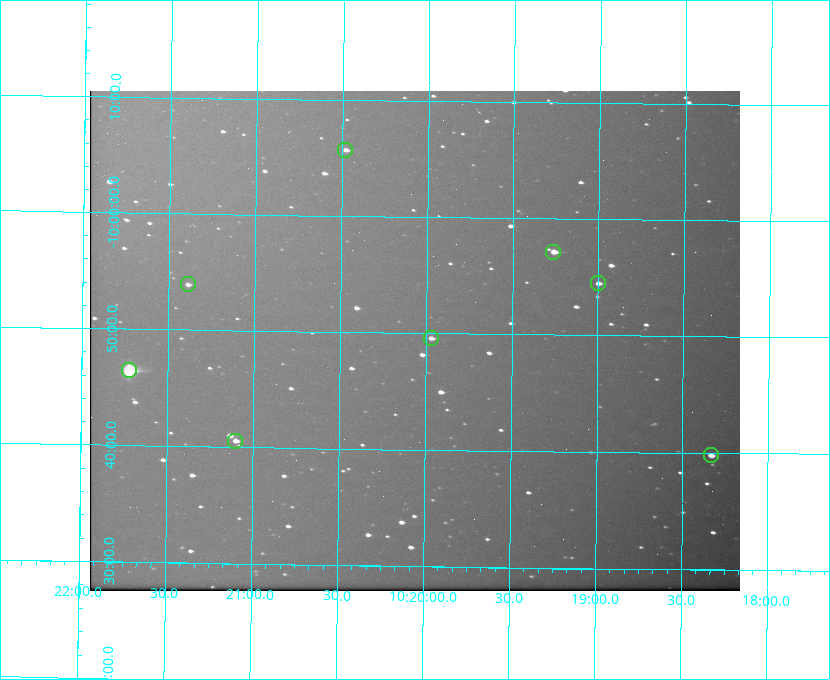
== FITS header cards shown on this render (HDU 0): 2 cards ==
NAXIS1  =                  650 / Width of table row in bytes
NAXIS2  =                  500 / Number of rows in table

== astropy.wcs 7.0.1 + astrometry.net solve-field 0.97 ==
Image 650 x 500 px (HDU 0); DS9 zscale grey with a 90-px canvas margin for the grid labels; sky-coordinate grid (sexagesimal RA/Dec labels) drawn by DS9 from the SOLVED WCS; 8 Tycho-2 reference stars matched to detected sources circled (green)
Header WCS: none
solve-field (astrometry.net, Tycho-2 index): SOLVED blind (the file carries no WCS)
Solved WCS: RA---TAN-SIP/DEC--TAN-SIP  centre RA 10:20:04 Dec -09:49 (155.02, -9.82 deg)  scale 5.16 arcsec/px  FOV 55.9' x 43.0'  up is +179 deg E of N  parity flipped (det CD > 0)
(file carries no celestial WCS; the grid is the blind solution)
Tycho-2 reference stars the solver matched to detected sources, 8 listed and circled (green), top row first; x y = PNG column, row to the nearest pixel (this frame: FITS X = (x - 90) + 1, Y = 500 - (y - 91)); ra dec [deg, ICRS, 3 dp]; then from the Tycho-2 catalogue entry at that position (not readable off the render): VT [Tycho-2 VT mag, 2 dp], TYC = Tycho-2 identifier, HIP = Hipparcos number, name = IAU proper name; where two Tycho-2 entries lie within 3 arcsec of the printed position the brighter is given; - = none
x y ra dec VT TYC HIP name
345 150 155.120 -10.095 10.96 5493-78-1 - -
553 252 154.815 -9.952 9.91 5490-258-1 50532 -
598 283 154.750 -9.908 10.76 5490-212-1 - -
188 284 155.347 -9.899 11.51 5490-199-1 - -
431 338 154.992 -9.826 10.90 5490-153-1 - -
129 370 155.431 -9.774 8.41 5490-124-1 50747 -
235 441 155.275 -9.676 10.79 5490-27-1 - -
711 455 154.583 -9.663 10.90 5490-13-1 - -